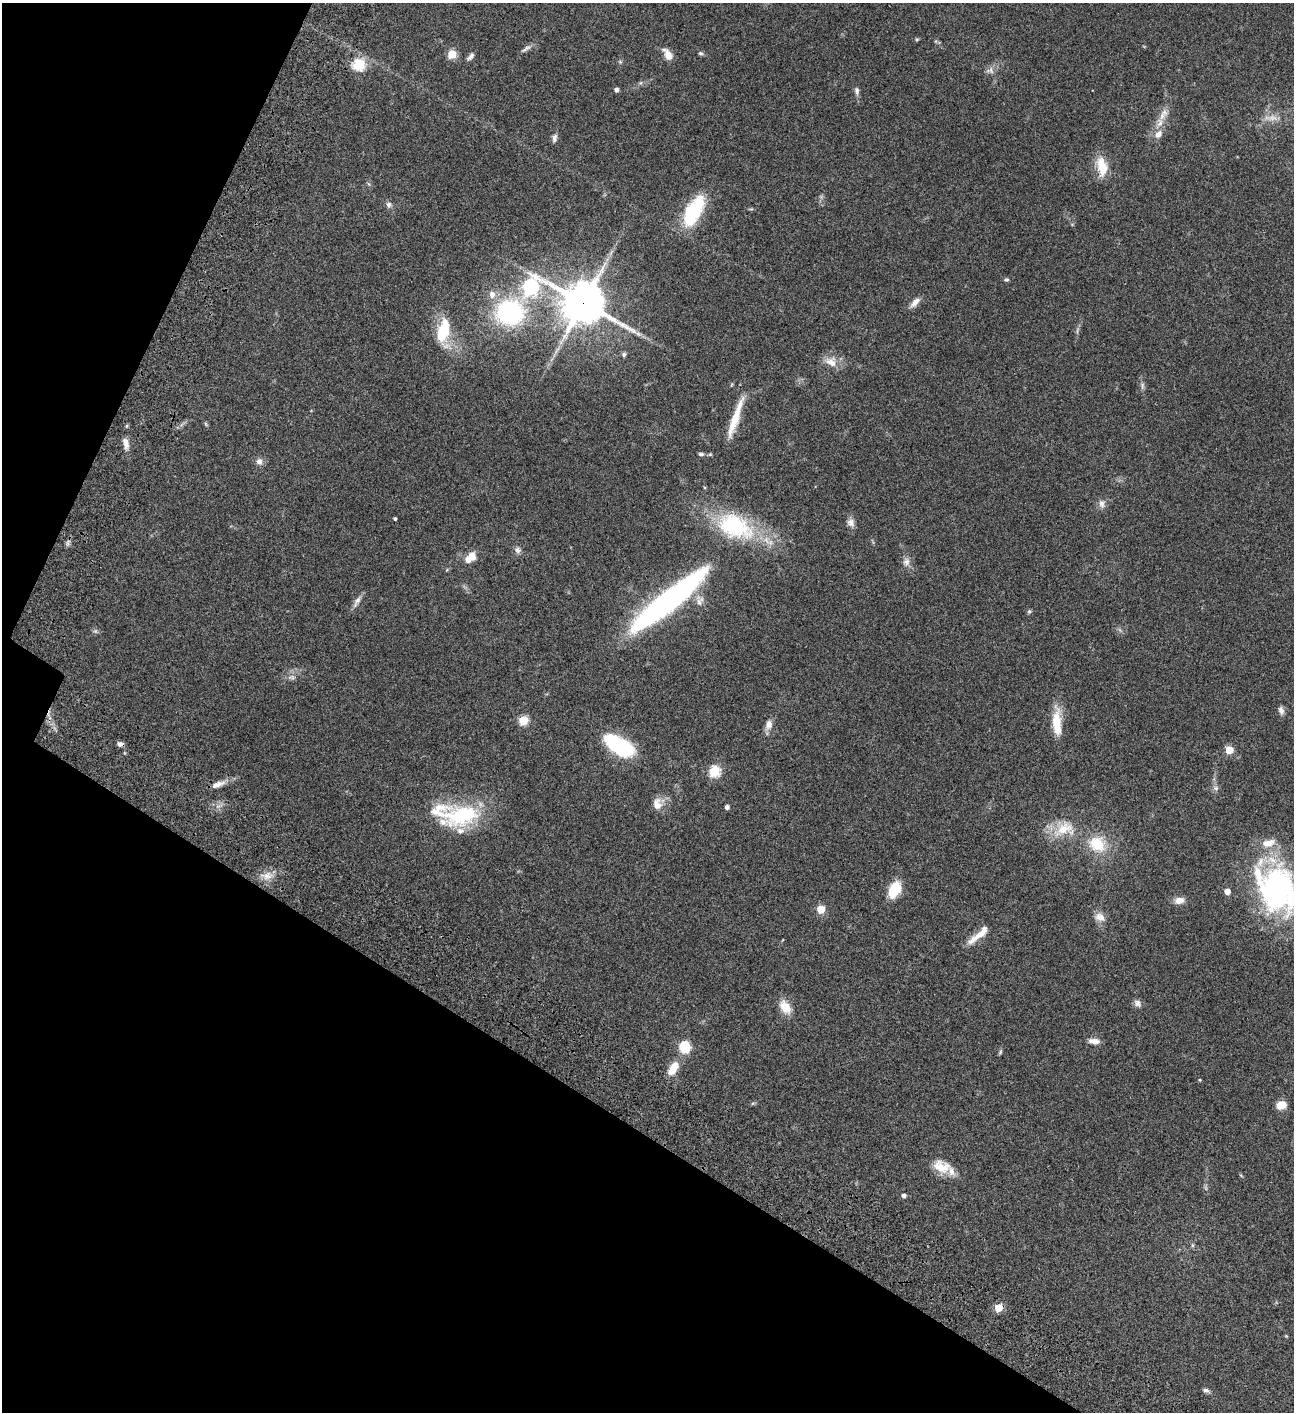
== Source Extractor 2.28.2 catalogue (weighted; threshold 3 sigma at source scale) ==
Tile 9 of 4 x 4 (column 1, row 3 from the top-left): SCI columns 506-1797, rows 1613-3022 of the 6050 x 6047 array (HDU 1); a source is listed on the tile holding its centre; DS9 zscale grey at full resolution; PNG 1296 x 1414 px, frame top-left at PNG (2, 3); no overlay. Shown black and unused: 26% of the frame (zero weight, under 3 of 4 exposures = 13% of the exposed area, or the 3 px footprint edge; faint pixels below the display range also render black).
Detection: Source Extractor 2.28.2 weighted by HDU 2 'WHT'; one run over the whole footprint, this tile lists its part. Background 0.0649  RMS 0.0059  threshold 0.0264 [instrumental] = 3 sigma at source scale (4.5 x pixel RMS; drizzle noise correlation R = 1.50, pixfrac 1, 0.05/0.05 arcsec/px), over >= 5 px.
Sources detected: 102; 3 too faint to see at this stretch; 2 inside a brighter object's white glare — not listed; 12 inside a brighter listed object's ellipse — not listed separately; the other 85 listed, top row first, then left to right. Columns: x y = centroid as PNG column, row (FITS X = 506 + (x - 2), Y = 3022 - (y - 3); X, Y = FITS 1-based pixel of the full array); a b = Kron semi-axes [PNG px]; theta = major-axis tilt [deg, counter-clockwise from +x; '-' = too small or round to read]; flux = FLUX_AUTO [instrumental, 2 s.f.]
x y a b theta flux
917 39 5 4 - 0.71
526 49 17 5 32 2.2
701 53 8 5 -21 1.1
452 54 5 5 - 24
668 54 15 8 -57 5.3
471 56 11 5 51 2.2
620 62 6 5 - 0.82
359 65 19 18 - 12
990 70 13 8 0 2.9
616 90 4 4 - 2.1
857 91 10 6 -82 1.9
1272 118 19 9 6 5.7
1160 123 18 9 79 6.5
554 138 11 6 83 2.2
1102 167 26 13 -81 12
369 184 6 4 -70 0.79
389 205 8 7 - 2
694 211 35 15 62 38
611 253 12 3 55 1.6
1006 280 6 5 - 0.97
531 287 9 7 47 140
915 302 16 7 47 3.7
583 303 15 14 - 1700
510 313 35 30 5 76
1077 330 11 3 79 1.2
443 332 32 15 87 25
624 354 6 6 - 1.5
831 362 19 14 -19 7.2
1142 386 11 5 -80 1.8
735 418 55 9 71 14
206 424 7 3 -54 0.74
126 445 13 8 -73 3.6
701 454 7 5 -6 1.4
259 461 9 8 - 2.7
1102 503 12 9 -81 2.9
395 519 3 3 - 0.8
851 522 12 10 -71 3.2
735 526 53 32 -22 57
68 543 11 4 71 1.6
518 550 9 8 - 2.4
472 556 10 8 -68 5.5
906 562 12 9 79 3.4
357 601 19 6 59 3
666 602 95 20 39 170
1029 611 6 5 - 0.9
1120 630 7 4 -71 1
291 677 11 8 -3 2.6
1281 710 10 6 -74 2.3
523 720 5 5 - 29
1056 721 34 12 85 13
768 725 14 8 71 3.7
120 744 8 6 -15 2
623 748 11 10 - 62
1229 750 5 5 - 17
714 771 6 6 - 48
218 784 19 7 22 4.7
1216 788 9 7 -35 1.9
658 804 17 14 63 6.4
727 807 4 4 - 2.1
462 815 53 27 14 47
1064 829 31 21 15 17
1097 844 24 21 -29 19
267 876 19 10 3 6.1
1277 888 59 40 -65 120
895 890 17 11 65 15
1227 891 5 4 - 5.3
1179 900 12 8 11 4.3
821 909 5 5 - 18
1100 917 14 10 -23 4.7
980 934 38 8 36 8.7
1137 1003 10 8 -48 2.3
785 1007 16 10 -57 9
1094 1041 13 6 -5 4
685 1047 9 8 - 21
1000 1052 7 4 61 0.85
673 1068 17 8 57 10
1200 1080 5 3 - 0.45
753 1103 6 4 18 0.78
1281 1105 10 8 14 6.6
941 1167 23 16 -24 11
904 1196 5 4 - 1.9
1192 1245 6 4 90 0.83
998 1308 5 5 - 14
1286 1336 4 4 - 0.49
1206 1390 10 5 -20 1.6
Overlapping masked pixels (flux is a lower limit): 3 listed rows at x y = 583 303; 120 744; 998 1308
Isophote crosses this tile's border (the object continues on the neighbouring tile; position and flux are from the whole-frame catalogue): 1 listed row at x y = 1277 888